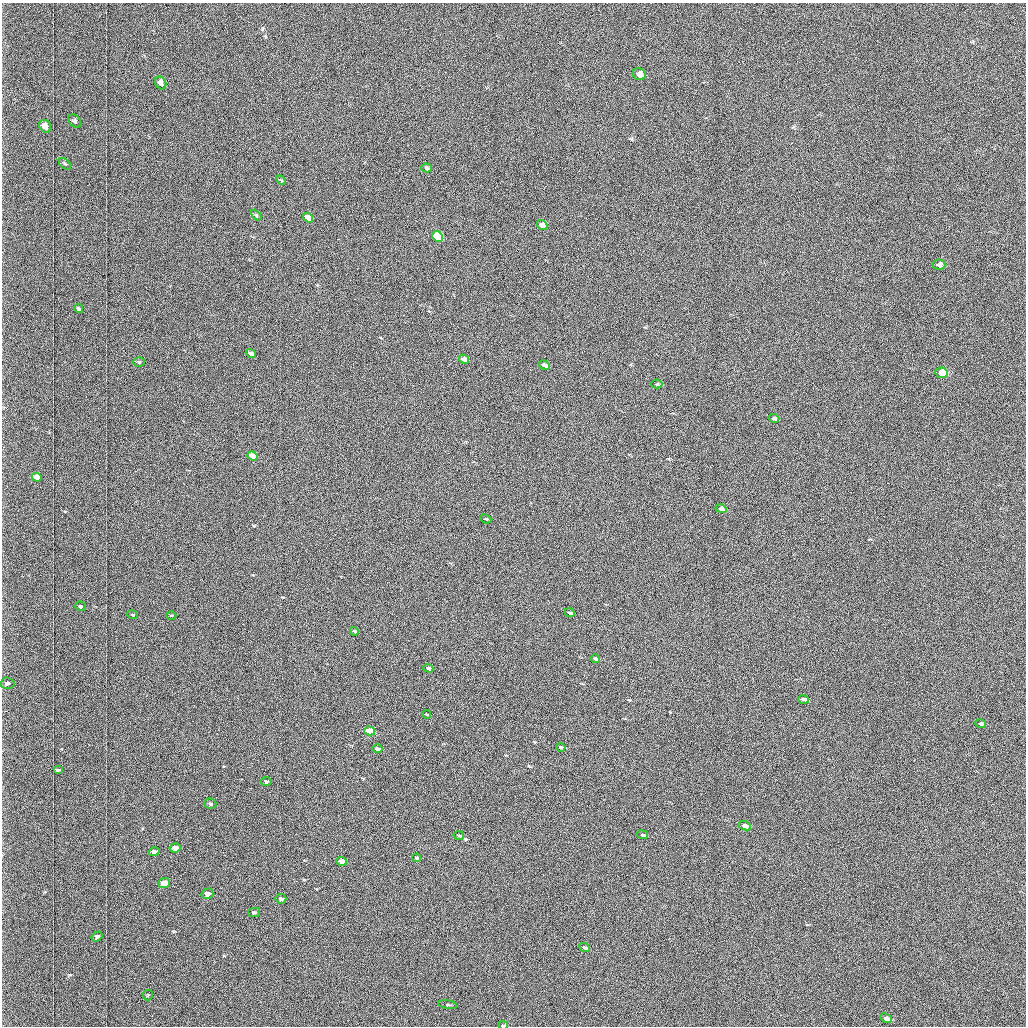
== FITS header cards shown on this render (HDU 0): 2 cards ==
NAXIS1  =                 1024 /fastest changing axis
NAXIS2  =                 1024 /next to fastest changing axis

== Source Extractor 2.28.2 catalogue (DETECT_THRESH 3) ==
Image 1024 x 1024 px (HDU 0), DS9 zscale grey, 1 PNG px = 1 image px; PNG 1028 x 1028 px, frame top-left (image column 1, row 1024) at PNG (2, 3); each listed source drawn as its Kron ellipse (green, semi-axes under 4 px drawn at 4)
Background 1030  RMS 5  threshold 15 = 3 sigma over >= 5 px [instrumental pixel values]
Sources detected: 58; all 58 listed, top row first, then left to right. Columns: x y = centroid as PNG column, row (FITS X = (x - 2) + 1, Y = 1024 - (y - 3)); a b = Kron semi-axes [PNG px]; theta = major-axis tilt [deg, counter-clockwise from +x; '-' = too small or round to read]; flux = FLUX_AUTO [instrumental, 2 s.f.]
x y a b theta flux
639 74 6 5 - 2100
161 83 7 5 -60 2200
75 121 7 5 -47 850
45 126 7 5 -58 2700
65 164 7 4 -42 540
427 168 5 4 - 490
281 180 6 3 -44 320
256 215 6 4 -46 410
308 218 5 4 - 2900
542 225 5 4 - 3700
438 237 6 5 - 19000
939 265 6 5 - 1400
79 309 4 3 - 500
251 353 5 4 - 1300
464 359 5 4 - 2600
139 362 6 5 - 540
544 365 5 3 - 1200
941 373 6 5 - 10000
657 384 5 4 - 390
774 418 5 4 - 860
253 456 5 4 - 8200
37 477 5 4 - 2000
721 509 5 4 - 5000
486 519 6 3 -24 350
80 606 5 4 - 480
570 613 5 3 - 750
132 614 5 3 - 340
171 615 5 3 - 310
354 631 4 3 - 560
595 659 5 3 - 1600
428 668 5 3 - 810
7 683 7 5 -3 980
803 699 5 3 - 1300
426 714 4 2 - 310
981 724 6 3 -16 450
370 731 5 4 - 11000
561 747 4 3 - 860
377 749 5 3 - 1300
58 770 5 3 - 600
266 781 5 4 - 630
210 804 6 5 - 570
744 826 6 4 -23 1700
459 835 5 2 - 360
642 835 5 3 - 290
175 848 5 4 - 2700
154 852 5 4 - 1300
417 858 4 3 - 730
342 861 5 4 - 3300
164 883 5 5 - 6100
207 894 6 5 - 2200
281 899 5 4 - 1100
254 912 6 4 11 550
97 937 6 4 32 800
585 948 5 3 - 440
148 995 5 5 - 410
448 1005 9 3 -9 530
886 1018 6 4 -25 1300
503 1025 5 2 - 1100
At the frame edge (FLAGS 8, measured only in part): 1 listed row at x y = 503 1025

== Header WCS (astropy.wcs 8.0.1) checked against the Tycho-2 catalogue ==
Header WCS as astropy/WCSLIB reads it (applying the file's SIP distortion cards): RA---TAN-SIP/DEC--TAN-SIP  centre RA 03:06:50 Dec +48:56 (46.71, +48.94 deg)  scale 1.67 arcsec/px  FOV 28.5' x 28.6'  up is -179 deg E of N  parity flipped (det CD > 0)
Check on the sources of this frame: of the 58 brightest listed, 21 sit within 2.5 arcsec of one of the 34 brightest Tycho-2 stars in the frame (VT <= 12.17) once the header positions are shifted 0.10 arcsec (0.08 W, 0.06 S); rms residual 0.98 arcsec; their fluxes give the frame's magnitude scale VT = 19.66 - 2.5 log10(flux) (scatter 0.22 mag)
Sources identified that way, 21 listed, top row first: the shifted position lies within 2.5 arcsec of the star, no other Tycho-2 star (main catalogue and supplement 1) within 5.0 arcsec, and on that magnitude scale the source's flux lands within +1.5 / -3 mag of the star's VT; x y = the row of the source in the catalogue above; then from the Tycho-2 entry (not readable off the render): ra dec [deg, ICRS J2000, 3 dp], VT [Tycho-2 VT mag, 2 dp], TYC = Tycho-2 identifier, HIP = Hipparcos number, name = IAU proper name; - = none
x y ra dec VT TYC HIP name
639 74 46.616 +48.736 11.76 3314-1619-1 - -
45 126 47.035 +48.756 11.63 3318-1002-1 - -
308 218 46.851 +48.800 10.96 3318-412-1 - -
542 225 46.686 +48.806 10.73 3318-1207-1 - -
438 237 46.759 +48.810 9.54 3318-20-1 - -
939 265 46.407 +48.826 11.40 3318-1121-1 - -
251 353 46.893 +48.863 11.43 3318-844-1 - -
941 373 46.405 +48.876 9.33 3318-744-1 - -
774 418 46.524 +48.896 11.94 3318-478-1 - -
253 456 46.892 +48.911 10.59 3318-510-1 - -
37 477 47.045 +48.919 11.50 3318-988-1 - -
721 509 46.562 +48.938 10.40 3318-18-1 - -
803 699 46.505 +49.027 11.73 3318-502-1 - -
370 731 46.813 +49.039 9.70 3318-216-1 - -
744 826 46.548 +49.085 12.06 3318-1128-1 - -
175 848 46.952 +49.092 11.30 3318-80-1 - -
342 861 46.834 +49.100 10.69 3318-1528-1 - -
164 883 46.960 +49.108 10.19 3318-1062-1 - -
207 894 46.930 +49.114 11.35 3318-390-1 - -
281 899 46.878 +49.117 12.15 3318-918-1 - -
503 1025 46.721 +49.177 11.40 3318-150-1 - -